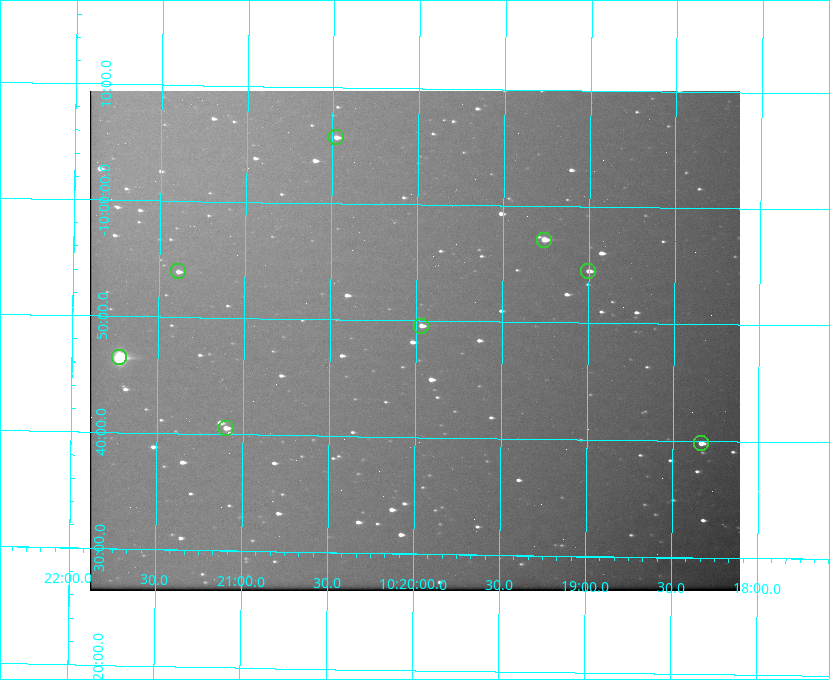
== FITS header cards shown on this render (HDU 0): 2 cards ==
NAXIS1  =                  650 / Width of table row in bytes
NAXIS2  =                  500 / Number of rows in table

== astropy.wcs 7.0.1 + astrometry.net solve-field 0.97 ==
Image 650 x 500 px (HDU 0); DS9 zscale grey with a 90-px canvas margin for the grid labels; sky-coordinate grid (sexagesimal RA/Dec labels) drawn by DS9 from the SOLVED WCS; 8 Tycho-2 reference stars matched to detected sources circled (green)
Header WCS: none
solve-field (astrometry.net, Tycho-2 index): SOLVED blind (the file carries no WCS)
Solved WCS: RA---TAN-SIP/DEC--TAN-SIP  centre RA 10:20:00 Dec -09:48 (155.00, -9.81 deg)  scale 5.16 arcsec/px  FOV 55.9' x 43.0'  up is +179 deg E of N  parity flipped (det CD > 0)
(file carries no celestial WCS; the grid is the blind solution)
Tycho-2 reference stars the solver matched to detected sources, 8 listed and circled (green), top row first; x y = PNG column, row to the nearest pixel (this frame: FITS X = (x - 90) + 1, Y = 500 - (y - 91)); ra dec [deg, ICRS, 3 dp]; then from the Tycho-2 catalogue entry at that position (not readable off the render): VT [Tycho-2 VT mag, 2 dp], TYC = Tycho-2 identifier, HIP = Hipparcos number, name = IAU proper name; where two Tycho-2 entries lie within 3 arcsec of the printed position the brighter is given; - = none
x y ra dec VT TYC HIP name
336 137 155.120 -10.095 10.96 5493-78-1 - -
544 240 154.815 -9.952 9.91 5490-258-1 50532 -
178 271 155.347 -9.899 11.51 5490-199-1 - -
588 271 154.750 -9.908 10.76 5490-212-1 - -
421 326 154.992 -9.826 10.90 5490-153-1 - -
119 357 155.431 -9.774 8.41 5490-124-1 50747 -
226 428 155.275 -9.676 10.79 5490-27-1 - -
701 443 154.583 -9.663 10.90 5490-13-1 - -